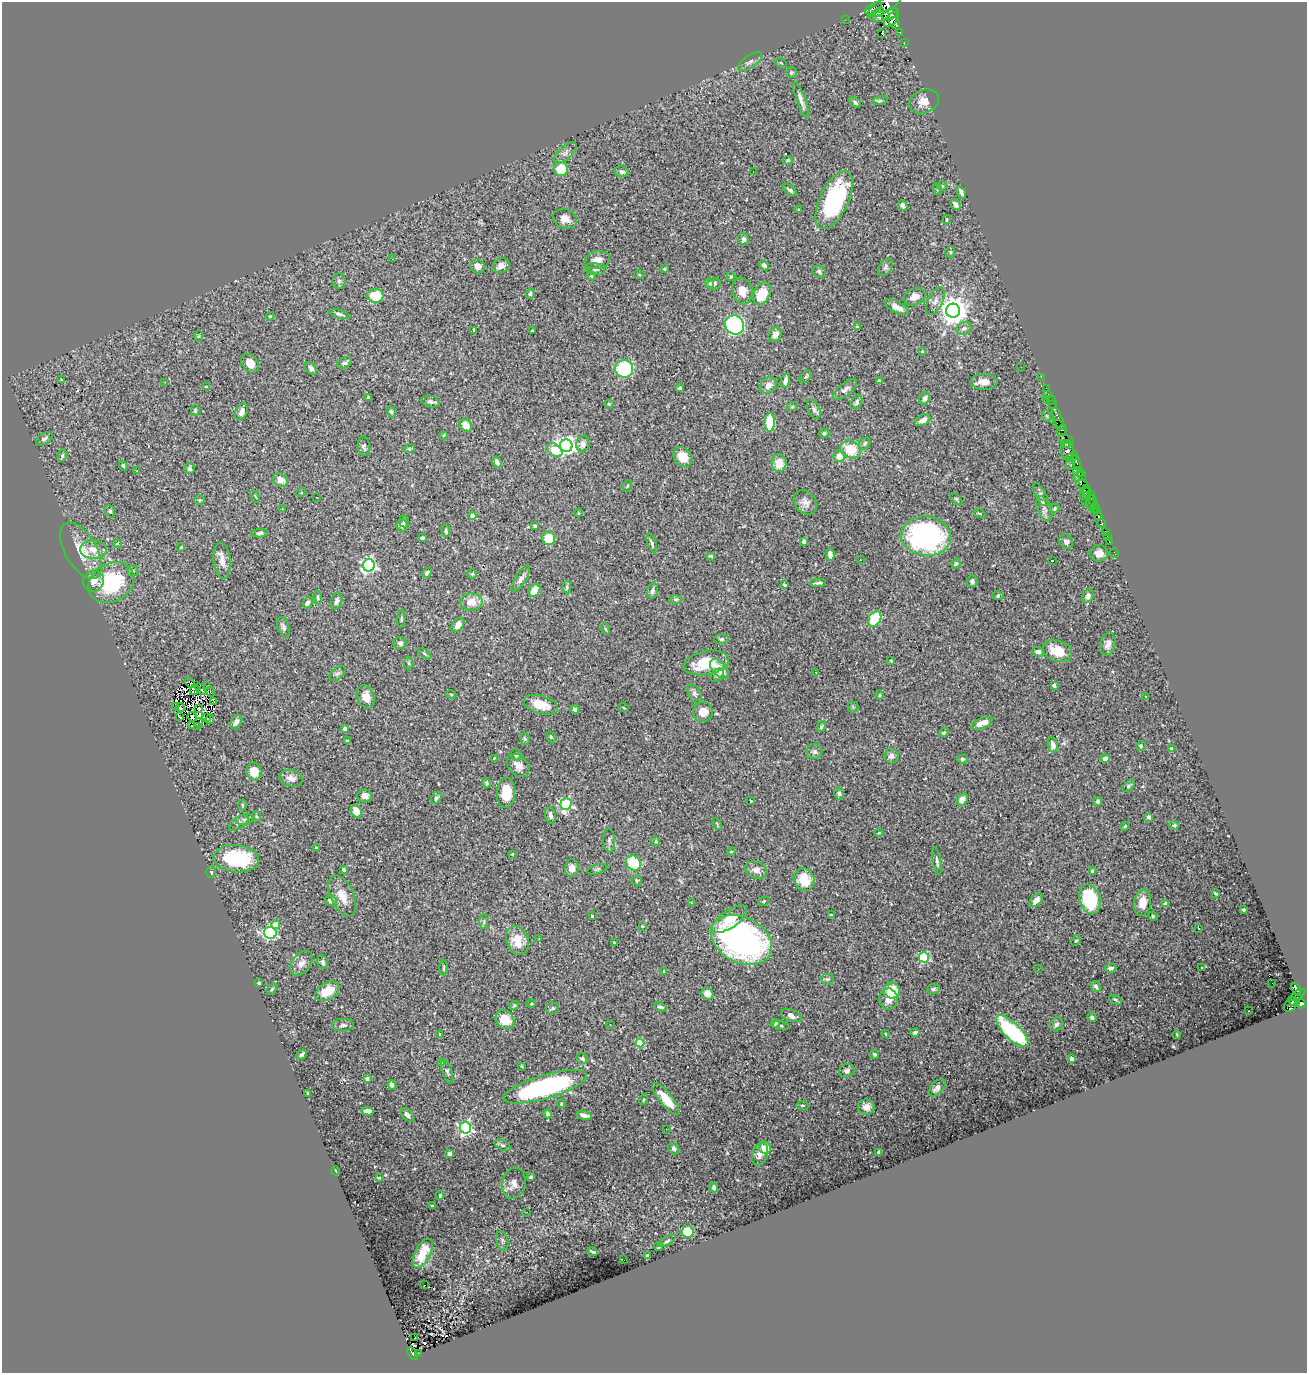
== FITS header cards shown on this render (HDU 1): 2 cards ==
NAXIS1  =                 1305
NAXIS2  =                 1371

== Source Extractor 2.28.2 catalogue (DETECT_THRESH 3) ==
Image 1305 x 1371 px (HDU 1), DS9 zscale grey, 1 PNG px = 1 image px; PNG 1309 x 1375 px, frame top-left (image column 1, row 1371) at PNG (2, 2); each listed source drawn as its Kron ellipse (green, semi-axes under 4 px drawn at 4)
Background 0.647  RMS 0.02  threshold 0.0591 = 3 sigma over >= 5 px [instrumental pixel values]
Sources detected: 432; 5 with non-positive FLUX_AUTO (blend fragments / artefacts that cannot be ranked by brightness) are neither listed nor drawn; the other 427 listed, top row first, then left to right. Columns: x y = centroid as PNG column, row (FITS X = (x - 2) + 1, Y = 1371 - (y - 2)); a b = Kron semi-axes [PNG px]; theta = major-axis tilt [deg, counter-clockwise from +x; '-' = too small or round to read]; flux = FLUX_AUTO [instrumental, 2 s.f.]
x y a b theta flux
884 6 19 7 31 7500
873 8 9 4 31 2200
879 12 5 3 - 1800
890 14 9 5 25 5400
880 17 10 5 8 3300
845 20 2 2 - 14
891 20 9 5 47 6800
895 23 6 4 -58 4500
900 32 3 3 - 320
882 34 3 3 - 6.4
904 42 2 2 - 8
750 62 14 6 34 5.1
781 63 6 3 -19 1.2
791 73 5 5 - 2.2
801 100 19 4 -70 7.2
880 101 8 4 9 2.3
924 101 15 11 22 15
855 102 6 4 -41 2.9
565 153 14 6 43 6.4
788 160 5 4 - 1.6
561 169 7 7 - 31
753 171 2 2 - 2
622 172 7 5 -14 3.3
942 186 5 5 - 1.6
937 189 6 3 -72 1.6
790 190 8 4 -36 3.1
961 192 7 3 -65 4.6
834 200 31 14 65 150
956 204 6 4 -48 6.2
903 205 6 4 -65 3
799 209 3 2 - 0.9
565 219 12 9 -15 11
947 219 5 3 - 1.3
743 239 6 5 - 3.9
950 252 5 5 - 1.9
392 259 3 2 - 3.3
597 260 13 9 13 12
764 265 6 4 -47 4.4
478 266 7 6 - 12
501 266 9 7 27 6.6
885 267 9 6 57 3.8
595 269 10 5 -15 3.6
665 269 3 3 - 1.8
819 272 7 5 -25 3.4
639 274 5 3 - 1.1
591 276 5 4 - 1.7
731 276 4 4 - 1.5
339 281 8 6 89 3.5
710 283 5 3 - 1.5
714 284 7 5 14 3.8
742 291 13 10 -77 14
530 294 5 4 - 2.5
762 294 12 8 64 35
375 296 8 7 - 33
915 297 11 8 23 10
935 301 15 7 64 7.9
897 307 13 5 -28 11
953 311 7 7 - 1800
339 314 10 4 -17 3.3
270 316 4 4 - 1.3
735 325 10 9 - 240
857 327 4 3 - 1.2
964 328 8 6 23 4.9
474 330 3 3 - 2.2
532 331 3 3 - 1.6
775 334 7 6 - 8.6
199 336 6 4 89 1.6
922 351 4 4 - 1.1
250 363 10 8 -51 12
345 363 8 5 24 3.7
1021 367 2 2 - 1.6
311 368 7 5 -54 3.6
624 369 9 8 - 110
806 377 7 4 44 2.2
1041 377 2 2 - 20
61 380 2 2 - 0.82
879 380 4 3 - 1.2
785 381 7 4 78 5.7
164 382 4 3 - 0.9
984 382 13 8 -1 12
768 385 9 7 38 7.9
206 387 4 3 - 1.4
680 388 4 3 - 2.7
1046 388 2 2 - 19
845 390 14 6 40 5.8
1047 395 4 3 - 37
368 397 3 3 - 1.5
925 398 6 5 - 5.6
1046 399 2 2 - 130
1051 400 5 2 - 43
430 402 9 5 -13 3.8
857 402 8 5 67 2.8
609 404 5 4 - 1.5
1052 404 4 2 - 77
792 407 6 3 19 1.5
814 409 10 6 -64 3.4
195 410 5 4 - 1.9
241 412 9 5 66 7.7
391 412 6 4 -67 1.9
1047 416 5 3 - 1.5
1058 419 12 4 -67 1100
923 420 8 5 28 6.6
770 422 9 5 88 46
466 425 7 5 -43 14
1059 425 6 3 -34 590
1062 430 6 4 65 890
824 433 5 4 - 2.5
444 435 4 3 - 1.9
44 439 9 5 35 4.2
1066 439 8 3 -18 91
865 443 6 5 - 2.3
583 444 8 6 77 6.7
1066 444 5 3 - 740
364 446 10 6 -81 3.6
566 446 6 6 - 630
409 449 5 3 - 1.4
851 449 11 8 -30 30
555 450 9 5 -36 24
1068 451 9 6 79 1200
62 456 6 4 77 2.3
839 456 6 5 - 14
1072 456 6 3 37 640
683 457 11 8 -48 16
497 462 6 4 -62 4.3
1077 462 7 3 -76 450
779 463 9 7 -89 19
1071 464 5 3 - 830
123 466 5 4 - 1.6
190 469 5 5 - 3.4
137 471 3 3 - 2
1078 472 6 4 -27 440
1082 475 5 3 - 410
1078 476 5 3 - 400
280 480 8 6 -37 11
1082 484 6 3 -20 600
627 486 6 4 61 1.8
1087 488 3 2 - 610
1086 492 4 3 - 260
301 493 5 3 - 1
1090 494 3 2 - 47
1041 495 12 5 -61 4.8
1084 495 3 2 - 320
255 496 7 2 -61 1.1
317 497 3 2 - 0.71
956 499 7 4 -48 2.1
200 500 5 4 - 1.7
1092 500 5 2 - 75
1086 501 3 2 - 29
805 502 13 10 -50 9.1
1091 504 7 3 -78 170
1095 506 2 2 - 47
1044 508 13 6 -66 6.1
1055 508 5 4 - 2
282 509 3 2 - 2.1
1096 509 5 3 - 52
110 511 6 5 - 3
578 513 4 3 - 1.2
980 514 6 2 -19 1.3
472 516 4 4 - 18
1098 516 4 3 - 920
404 521 6 5 - 2.9
1101 523 5 3 - 210
402 525 6 5 - 4.5
535 526 4 4 - 1.6
446 531 6 4 -79 2.4
1105 532 3 3 - 74
260 533 8 4 6 2.9
926 536 25 19 -7 230
1107 536 2 2 - 8.4
422 538 4 3 - 2.1
548 538 7 6 - 27
804 541 4 4 - 4.6
1109 541 2 2 - 22
1066 542 7 6 - 5.9
652 543 10 3 -68 2.8
117 544 4 4 - 2.1
181 547 3 3 - 1.2
94 550 13 9 -4 14
81 551 31 15 -60 32
1099 553 9 8 - 9.4
1114 553 5 2 - 18
830 554 6 4 -84 7.4
711 556 4 3 - 1.6
860 559 3 2 - 2.7
1052 560 3 3 - 23
222 561 18 8 -83 11
956 564 5 4 - 1.7
369 565 6 6 - 360
133 571 5 5 - 2.3
427 573 5 3 - 2.8
472 574 4 4 - 1.8
521 579 15 5 57 6.2
94 581 11 10 - 9.5
972 581 6 5 - 3
111 582 24 19 30 100
818 583 8 3 3 2.9
785 585 4 3 - 1.6
567 587 6 4 90 2.1
534 590 7 5 57 16
652 591 8 5 77 4.1
998 596 6 4 1 1.3
1088 596 7 5 62 6
318 597 7 4 -84 2.1
676 599 6 4 0 2
336 601 9 5 70 4.6
308 602 6 4 60 4.1
471 602 11 8 3 16
401 619 9 3 85 1.7
875 619 8 6 59 55
458 625 8 5 56 9.7
283 627 10 5 -70 4.8
606 629 6 3 -69 1.5
721 639 7 5 2 3
400 643 6 6 - 3.5
1108 644 11 7 77 7.7
1057 651 15 10 -18 29
1038 652 6 4 -6 4.6
425 654 7 3 -35 1.8
891 660 3 3 - 1.1
408 663 6 4 -87 2
706 663 23 11 11 42
720 669 12 7 -49 19
816 672 2 2 - 1
337 673 9 5 36 3.7
717 675 8 5 43 3
190 683 6 2 -47 1.6
1054 685 3 3 - 3.1
206 686 2 2 - 0.25
201 689 7 2 -44 1.2
194 690 5 3 - 1.6
210 692 5 3 - 2.4
451 694 5 3 - 1.1
695 694 10 6 -63 3.8
880 695 5 3 - 1.4
1146 696 3 3 - 2.5
366 697 12 8 -72 14
214 701 3 3 - 1300
541 705 17 9 -15 26
176 707 3 2 - 0.42
853 707 5 5 - 1.5
181 708 4 2 - 1.8
199 708 4 2 - 0.25
623 708 5 2 - 1.1
575 709 4 3 - 4.1
703 712 10 9 - 15
199 715 3 2 - 1.5
179 717 4 2 - 1.1
192 717 5 2 - 1.8
207 718 3 2 - 1.2
210 719 4 2 - 3.7
199 722 4 2 - 0.13
236 722 7 5 54 6.4
982 723 11 5 22 13
192 726 2 2 - 1.3
198 726 3 2 - 1.7
821 727 6 4 58 2.3
345 729 4 3 - 4.1
944 733 5 4 - 1.9
551 737 6 4 -61 1.9
525 739 6 4 -74 2.2
347 741 3 3 - 1.7
1053 745 8 5 -80 6.4
1141 746 5 4 - 1.8
1171 749 4 3 - 2.1
815 752 8 7 - 3.7
516 755 6 5 - 3.6
891 756 7 7 - 6.6
494 758 4 2 - 0.97
1105 758 5 4 - 4.8
962 759 5 4 - 2
518 765 13 9 -50 11
254 771 9 7 -71 21
291 778 12 8 -14 8.3
487 783 5 4 - 2.4
1129 786 7 4 41 2.2
506 793 15 9 88 32
839 793 6 5 - 2.6
365 796 7 6 - 7.3
436 798 6 5 - 2.6
962 800 6 5 - 9.9
751 801 3 3 - 1.2
1098 802 4 4 - 2.9
566 804 6 5 - 190
242 805 5 3 - 1.4
356 811 7 5 -64 12
550 815 8 5 -81 4.9
256 816 5 3 - 1.3
1149 817 4 3 - 6.7
245 820 10 5 9 3.4
239 823 11 5 32 4
717 824 6 3 -59 1.4
1174 825 5 3 - 1.7
1125 826 5 4 - 1.4
879 832 4 3 - 1.2
609 840 12 6 -87 4.2
656 841 5 3 - 1.3
316 847 3 3 - 1.8
731 852 4 3 - 1.3
512 854 3 2 - 0.93
236 859 23 13 -5 100
937 861 14 4 -80 3.7
633 863 8 6 -50 56
572 868 9 7 82 10
597 869 10 4 18 2.8
344 870 4 3 - 3.9
756 870 11 8 -23 9.3
1092 871 3 3 - 1.4
211 872 6 5 - 2
637 880 5 5 - 2.1
804 880 12 10 -64 27
1216 893 4 2 - 1.6
342 896 22 11 -66 22
1090 899 15 10 -72 100
1036 900 8 5 46 10
331 901 6 5 - 5.6
764 901 5 3 - 1.5
691 903 3 3 - 1.3
1142 903 13 8 80 15
1165 904 4 4 - 7.3
1244 910 3 3 - 1.8
831 915 4 3 - 1.6
592 916 3 3 - 1.6
1153 916 5 4 - 1.4
729 919 21 8 34 26
484 922 7 4 -90 2.2
276 925 4 4 - 22
642 926 3 3 - 1.1
1199 928 3 2 - 1.1
270 933 6 6 - 170
539 939 3 2 - 1.3
517 940 15 11 -72 24
741 940 32 22 -27 430
1076 941 5 4 - 1.7
614 942 3 2 - 0.95
924 957 5 5 - 130
323 962 7 5 -76 3.2
301 963 14 9 55 9.3
1202 967 3 2 - 1.2
444 968 8 3 89 1.7
1110 968 6 4 4 4.5
1038 969 3 2 - 1.9
664 971 4 3 - 2
827 979 6 5 - 2.4
259 983 4 3 - 1.7
1272 983 3 2 - 2
1096 986 6 4 -54 3
272 989 6 3 54 1.6
933 989 6 5 - 2.6
1296 989 7 3 -63 360
327 991 13 8 32 22
892 991 8 8 - 40
707 994 6 6 - 10
1297 995 9 3 34 390
888 999 10 9 - 13
1116 1000 6 4 -30 1.8
1294 1002 5 3 - 670
1301 1003 6 4 -34 1300
531 1004 5 3 - 1.2
514 1005 5 3 - 1.6
1291 1005 8 5 52 680
660 1007 6 4 -22 3.8
553 1008 6 5 - 2.2
1248 1011 2 2 - 1.1
791 1015 11 5 -21 9.6
1092 1017 5 4 - 3.3
505 1020 10 8 -44 25
775 1023 4 2 - 1.7
1056 1024 7 6 - 3.5
343 1025 10 6 3 4.6
610 1025 3 2 - 0.74
781 1026 8 4 -11 2
1013 1031 21 8 -44 140
915 1032 4 3 - 2.4
440 1034 2 2 - 1
886 1034 3 2 - 0.88
1177 1035 4 2 - 0.96
640 1043 4 4 - 40
302 1054 6 3 40 3.4
874 1054 4 4 - 2
582 1059 6 5 - 3.5
1072 1059 3 3 - 8.6
442 1063 4 3 - 3.2
521 1066 4 2 - 1.1
847 1071 8 6 18 4.7
447 1072 12 5 -72 3.4
367 1079 4 4 - 5.1
392 1085 5 4 - 5.8
545 1087 43 11 16 240
937 1088 10 6 46 5.9
307 1093 4 2 - 1.2
666 1099 20 6 -50 19
644 1100 6 3 71 1.2
561 1104 4 3 - 1.2
803 1105 6 3 0 1.4
866 1107 8 7 - 10
367 1111 6 4 -7 5.8
547 1114 4 3 - 3.2
407 1115 8 5 -48 5.1
584 1115 7 4 -15 6
465 1128 6 5 - 350
666 1129 2 2 - 0.69
503 1145 9 4 -26 3
765 1148 6 6 - 20
674 1149 6 5 - 5.5
878 1152 4 3 - 2
450 1154 4 4 - 6.9
760 1154 11 7 72 9
336 1171 4 3 - 1.3
531 1177 4 3 - 1.6
379 1178 4 2 - 1.2
514 1183 15 12 77 10
714 1188 5 4 - 3.2
440 1195 5 3 - 1.8
432 1206 3 3 - 1
527 1212 2 2 - 3.1
688 1232 6 6 - 43
502 1241 10 5 -77 3.2
667 1241 9 4 32 2.3
659 1247 4 2 - 1.4
592 1252 6 2 -26 2
423 1253 16 7 63 23
647 1256 4 3 - 1.9
624 1260 2 2 - 3.9
425 1285 2 2 - 4
415 1338 2 2 - 1.5
418 1353 2 2 - 1.9
413 1354 7 4 -60 89
At the frame edge (FLAGS 8, measured only in part): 1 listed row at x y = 884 6
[5 non-positive-flux detections neither listed nor drawn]